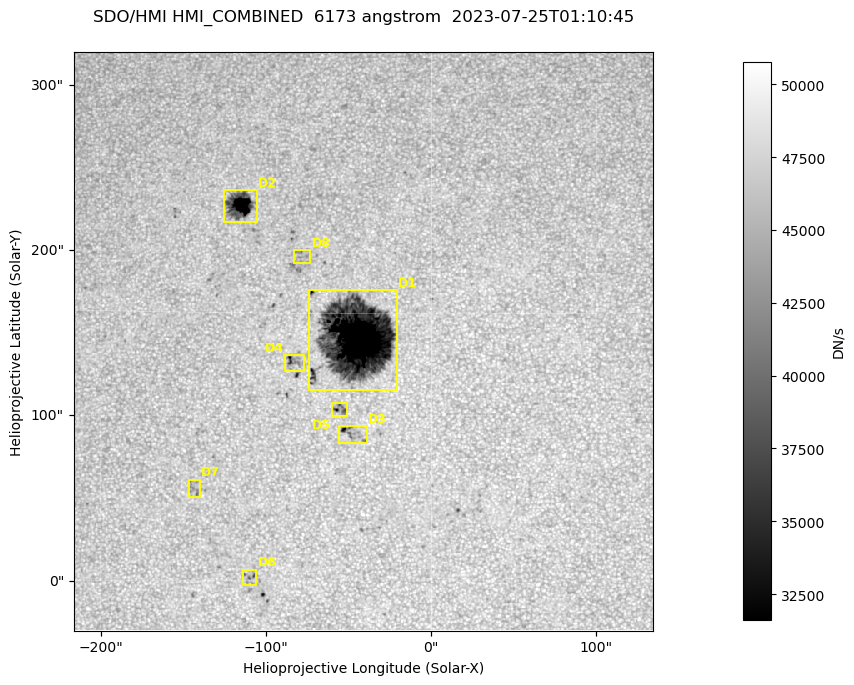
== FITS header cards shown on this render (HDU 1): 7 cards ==
TELESCOP= 'SDO/HMI '           / Telescope
INSTRUME= 'HMI_COMBINED'       / For HMI: HMI_SIDE1, HMI_FRONT2, or HMI_COMBINED
WAVELNTH=                6173. / [angstrom] Wavelength
DATE-OBS= '2023-07-25T01:10:45.900' / [ISO] Observation date {DATE__OBS}
CTYPE1  = 'HPLN-TAN'           / CTYPE1: HPLN
CTYPE2  = 'HPLT-TAN'           / CTYPE2: HPLT
BUNIT   = 'DN/s    '           / Physical Units

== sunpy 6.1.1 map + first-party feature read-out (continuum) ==
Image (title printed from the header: SDO/HMI HMI_COMBINED  6173 angstrom  2023-07-25T01:10:45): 695 x 695 px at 0.504 arcsec/px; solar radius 945 arcsec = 1874 px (partial field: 4.4% of the solar disc is inside the frame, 100% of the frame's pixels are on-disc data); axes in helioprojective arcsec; data unit DN/s (BUNIT, on the colour bar)
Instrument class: CONTINUUM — white-light / continuum photospheric image (CONTENT/OBS_TYPE)
Dark features (sunspots / pores): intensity divided by the frame's on-disc median (partial field: no limb-darkening profile); local-median window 302 px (8% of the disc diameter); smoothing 3 px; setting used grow <= 0.95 with closing radius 3 px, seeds <= 0.88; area >= 120 px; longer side >= 8 px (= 4 arcsec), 4 px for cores <= 0.7; partial field; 8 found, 8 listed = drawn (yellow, D1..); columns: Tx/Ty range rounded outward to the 2 arcsec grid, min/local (2 s.f., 1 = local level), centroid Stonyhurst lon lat
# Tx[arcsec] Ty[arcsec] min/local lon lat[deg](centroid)
D1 -74..-20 114..176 0.13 -3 +14
D2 -126..-104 216..238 0.28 -7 +19
D3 -56..-38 82..94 0.7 -3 +11
D4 -90..-76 126..138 0.7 -5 +13
D5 -60..-50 98..108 0.74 -3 +11
D6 -114..-106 -4..8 0.83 -7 +5
D7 -148..-140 50..62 0.87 -9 +9
D8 -84..-72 192..200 0.88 -5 +17